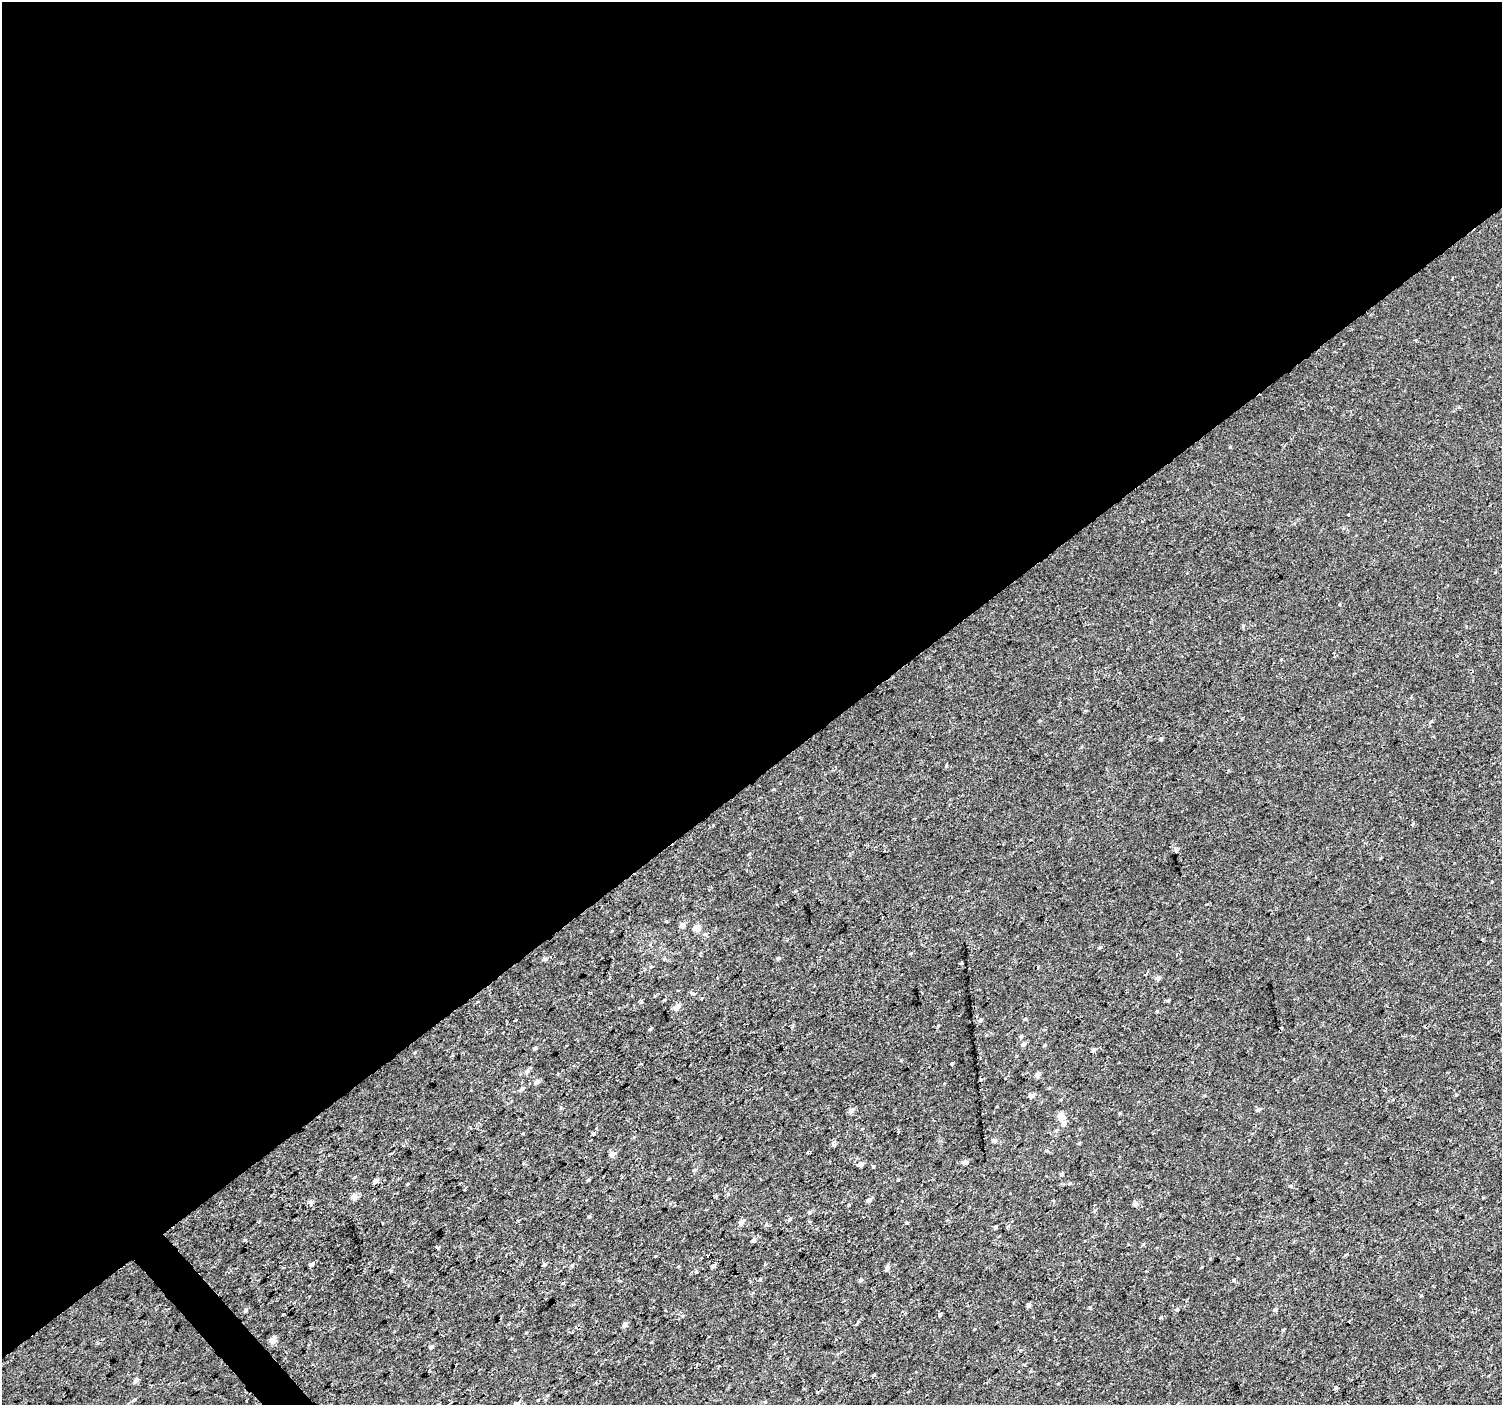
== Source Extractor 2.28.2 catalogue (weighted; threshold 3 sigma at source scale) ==
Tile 2 of 4 x 4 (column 2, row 1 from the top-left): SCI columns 1501-3000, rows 4349-5751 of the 6003 x 5958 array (HDU 1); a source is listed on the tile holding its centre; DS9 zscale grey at full resolution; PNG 1504 x 1407 px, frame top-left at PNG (2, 2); no overlay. Shown black and unused: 56% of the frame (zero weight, under 2 of 3 exposures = <1% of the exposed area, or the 3 px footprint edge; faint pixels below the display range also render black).
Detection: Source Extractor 2.28.2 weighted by HDU 2 'WHT'; one run over the whole footprint, this tile lists its part. Background 2.98e-04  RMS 0.002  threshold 0.00922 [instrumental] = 3 sigma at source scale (4.5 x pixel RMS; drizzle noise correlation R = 1.50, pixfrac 1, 0.0396/0.0396 arcsec/px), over >= 5 px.
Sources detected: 90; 2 cosmic-ray / hot-pixel residue — not listed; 1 inside a brighter listed object's ellipse — not listed separately; the other 87 listed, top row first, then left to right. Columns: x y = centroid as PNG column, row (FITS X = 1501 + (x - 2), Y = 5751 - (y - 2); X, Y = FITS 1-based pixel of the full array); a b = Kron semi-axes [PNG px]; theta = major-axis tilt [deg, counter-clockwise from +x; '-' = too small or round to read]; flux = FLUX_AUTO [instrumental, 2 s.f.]
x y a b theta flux
1348 515 3 2 - 0.19
1161 739 3 3 - 0.84
1176 850 4 3 - 1.5
682 925 5 5 - 0.83
697 928 5 4 - 2.7
1482 939 3 3 - 0.26
1100 947 5 4 - 0.25
911 953 5 3 - 0.16
778 958 5 4 - 0.31
545 959 7 5 14 0.43
1158 978 5 5 - 0.75
693 993 6 4 -1 0.25
1168 1000 6 3 20 0.22
641 1001 4 3 - 0.35
677 1007 6 5 - 1.6
1157 1011 4 3 - 0.23
1025 1019 5 5 - 0.24
516 1020 3 2 - 0.27
980 1020 5 4 - 0.38
650 1029 5 3 - 0.22
1021 1036 5 4 - 0.34
1023 1044 5 4 - 0.8
1045 1045 4 4 - 0.21
535 1048 4 3 - 0.35
1094 1050 5 4 - 0.5
527 1071 7 5 70 0.53
1038 1075 5 4 - 1.1
537 1082 6 5 - 0.69
522 1089 6 5 - 0.42
1031 1096 6 5 - 0.7
1258 1109 5 5 - 0.53
852 1110 7 6 - 0.73
1120 1113 5 3 - 0.18
1061 1116 5 5 - 2.5
1063 1124 7 6 - 0.71
594 1133 5 4 - 0.41
994 1141 5 4 - 0.72
1079 1143 5 4 - 0.2
834 1145 6 4 -42 0.5
808 1153 3 3 - 0.34
612 1154 6 5 - 1.2
965 1162 6 5 - 0.68
861 1164 5 5 - 0.83
695 1170 6 4 22 0.3
1062 1174 5 4 - 0.29
588 1180 4 4 - 0.22
898 1180 4 3 - 0.17
375 1181 6 5 - 0.64
1070 1183 5 4 - 0.2
1291 1186 5 4 - 0.26
354 1197 5 5 - 1.9
869 1200 5 5 - 0.69
311 1202 6 6 - 0.52
1136 1204 6 5 - 0.84
810 1212 5 5 - 0.32
589 1216 5 4 - 0.21
790 1219 6 4 20 0.37
517 1220 4 3 - 0.18
741 1222 6 5 - 0.91
907 1222 4 3 - 0.61
995 1227 5 4 - 0.29
245 1240 4 3 - 0.26
753 1240 6 5 - 0.44
311 1264 4 3 - 3.2
544 1265 5 5 - 0.32
572 1265 5 3 - 0.24
713 1266 5 4 - 0.46
887 1269 7 5 41 0.59
760 1279 5 4 - 0.23
861 1280 6 5 - 0.31
1234 1280 4 4 - 0.21
1029 1305 4 4 - 0.55
1090 1307 4 4 - 0.21
1177 1309 5 4 - 0.27
1275 1309 5 4 - 0.48
246 1310 5 4 - 0.34
940 1315 3 3 - 0.51
1161 1317 4 3 - 0.36
1349 1321 3 2 - 0.21
625 1325 6 5 - 0.66
272 1340 5 5 - 1.5
431 1346 5 4 - 0.43
1020 1350 4 3 - 0.2
136 1380 5 4 - 0.88
1336 1388 4 3 - 0.6
134 1400 6 4 36 0.32
517 1403 5 4 - 0.59
Isophote crosses this tile's border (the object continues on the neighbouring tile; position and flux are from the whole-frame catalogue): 1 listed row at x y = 517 1403
Unlisted compact peaks at least as high as the median listed source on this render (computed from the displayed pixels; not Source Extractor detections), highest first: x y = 666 921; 1243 626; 1230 447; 952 1064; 873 1167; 795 891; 664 1000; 523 1133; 655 1256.